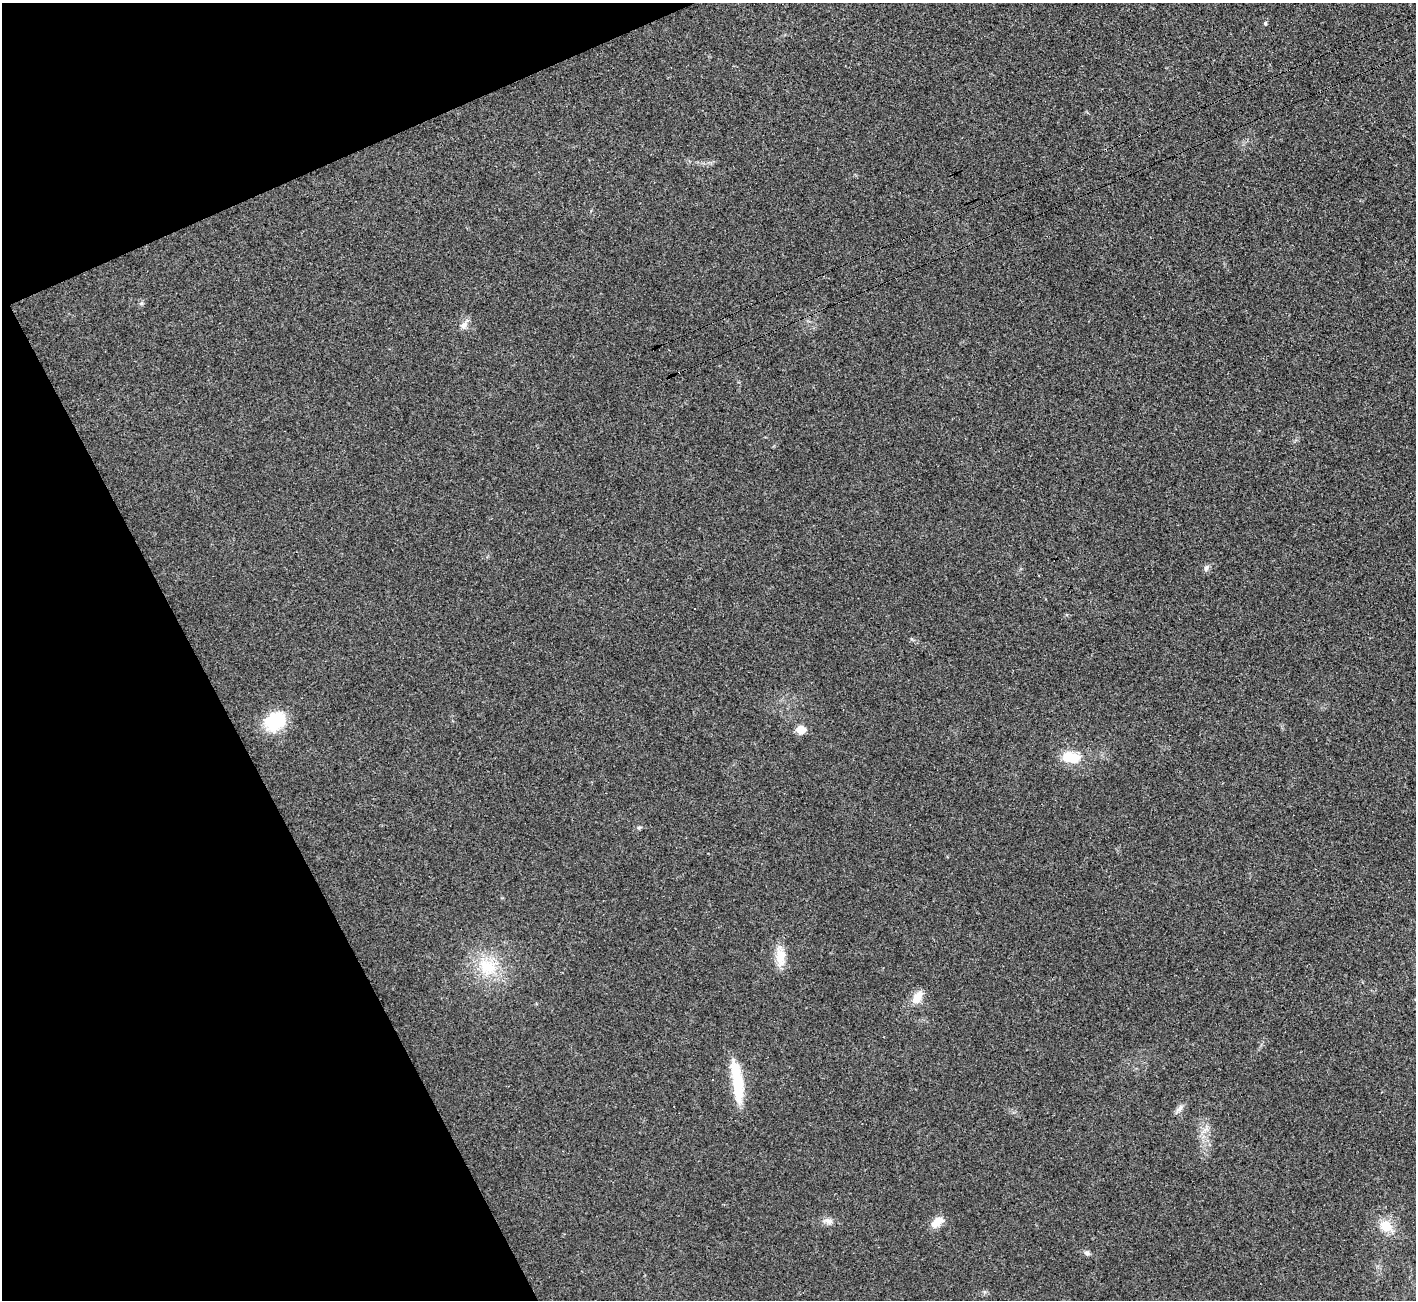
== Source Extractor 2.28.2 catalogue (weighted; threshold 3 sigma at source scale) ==
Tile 5 of 4 x 4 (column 1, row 2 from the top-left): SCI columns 41-1454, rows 2792-4089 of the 5742 x 5715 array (HDU 1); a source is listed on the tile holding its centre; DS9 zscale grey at full resolution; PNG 1418 x 1302 px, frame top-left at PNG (2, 3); no overlay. Shown black and unused: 21% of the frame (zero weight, under 3 of 4 exposures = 2% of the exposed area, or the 3 px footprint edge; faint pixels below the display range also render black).
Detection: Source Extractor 2.28.2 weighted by HDU 2 'WHT'; one run over the whole footprint, this tile lists its part. Background 0.0213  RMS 0.0044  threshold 0.0197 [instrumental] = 3 sigma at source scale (4.5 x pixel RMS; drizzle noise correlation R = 1.50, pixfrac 1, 0.05/0.05 arcsec/px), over >= 5 px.
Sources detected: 19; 1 inside a brighter object's white glare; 1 cosmic-ray / hot-pixel residue — not listed; the other 17 listed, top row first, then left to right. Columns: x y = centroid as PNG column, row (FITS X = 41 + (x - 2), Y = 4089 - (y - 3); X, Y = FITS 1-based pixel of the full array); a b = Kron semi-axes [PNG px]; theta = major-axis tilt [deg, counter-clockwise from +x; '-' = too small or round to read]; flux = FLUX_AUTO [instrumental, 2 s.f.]
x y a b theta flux
1265 23 5 4 - 0.74
141 303 7 5 41 0.85
464 325 11 9 57 2.5
1206 568 10 6 62 1.3
275 721 26 20 40 19
801 730 11 9 -12 4.3
1071 757 22 12 -7 12
639 828 6 5 - 0.64
780 957 28 11 -88 7.6
487 967 30 25 -35 20
917 998 16 10 60 5.9
738 1085 50 12 -83 18
1179 1109 13 6 51 2
829 1221 10 9 - 2.4
937 1222 17 10 39 4.9
1386 1226 16 13 -41 8.5
1087 1253 8 7 - 1.3